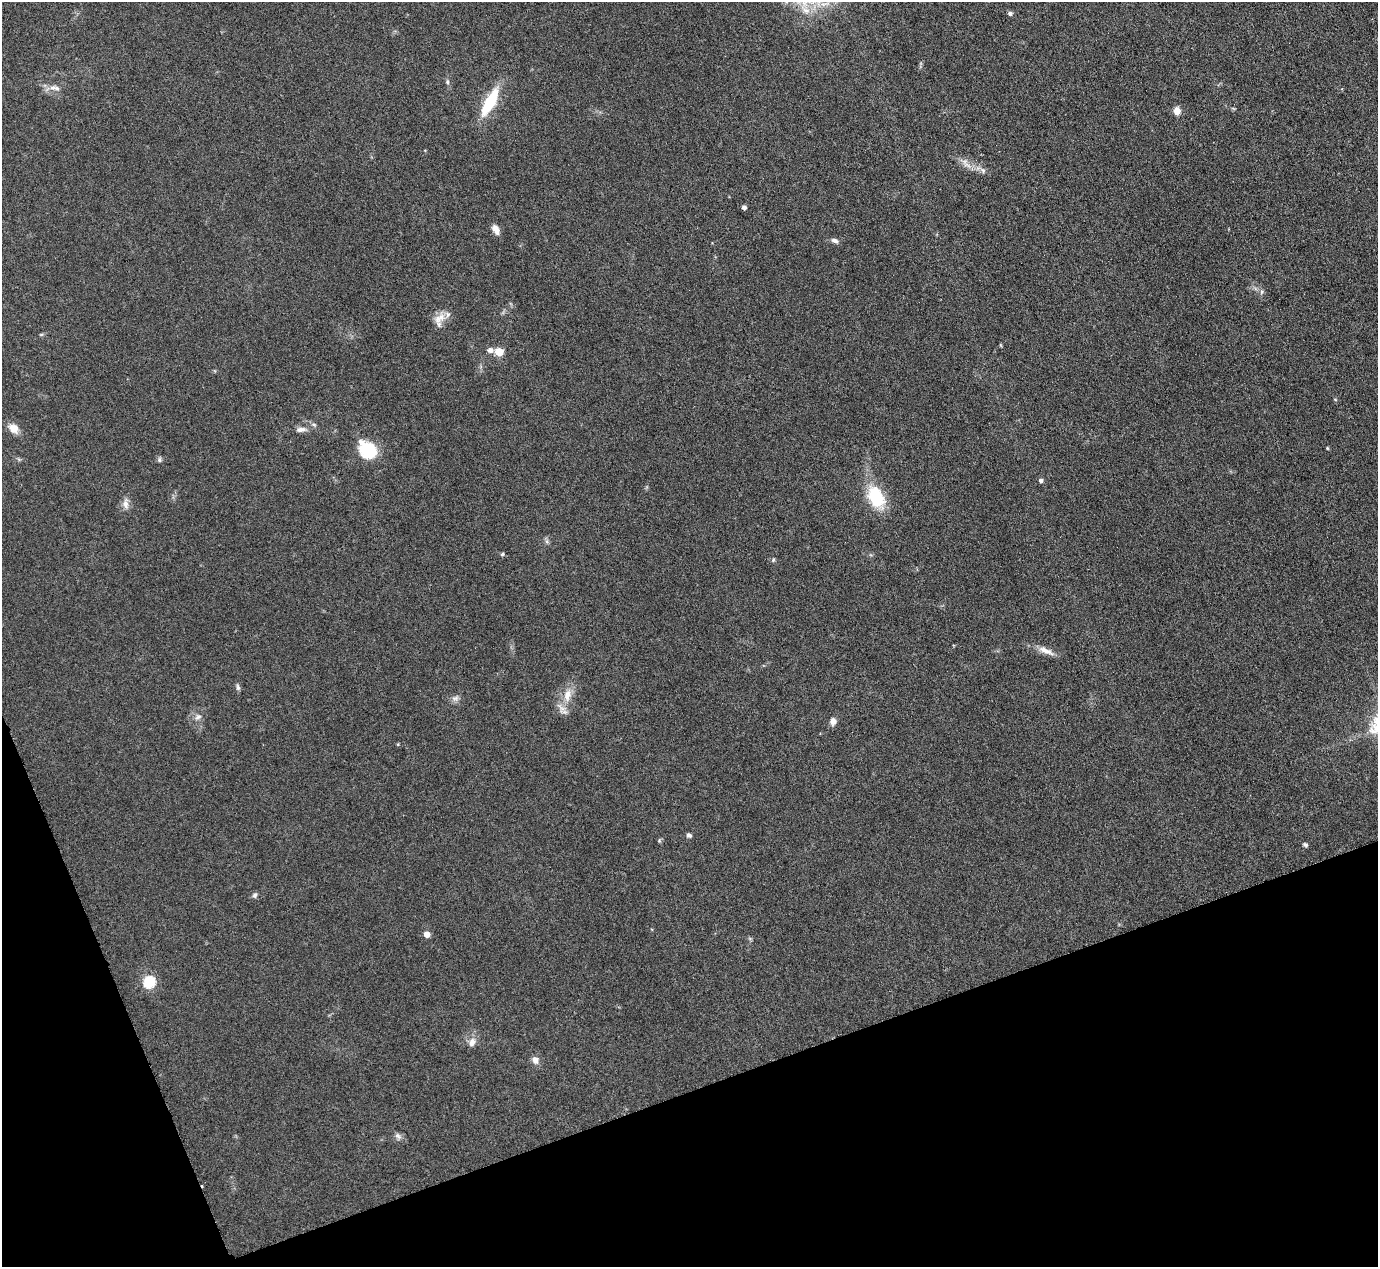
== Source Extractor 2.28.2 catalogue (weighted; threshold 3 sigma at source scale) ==
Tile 14 of 4 x 4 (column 2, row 4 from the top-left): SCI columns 1377-2752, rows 149-1413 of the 5503 x 5489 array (HDU 1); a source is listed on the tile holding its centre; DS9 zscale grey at full resolution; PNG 1380 x 1269 px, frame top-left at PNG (2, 2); no overlay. Shown black and unused: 18% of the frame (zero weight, under 3 of 6 exposures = <1% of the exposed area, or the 3 px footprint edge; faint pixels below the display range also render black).
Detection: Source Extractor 2.28.2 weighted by HDU 2 'WHT'; one run over the whole footprint, this tile lists its part. Background 0.0746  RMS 0.0042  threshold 0.0172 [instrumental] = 3 sigma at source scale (4.09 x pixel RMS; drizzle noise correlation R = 1.36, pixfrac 0.8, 0.05/0.05 arcsec/px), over >= 5 px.
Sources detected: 43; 1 inside a brighter listed object's ellipse — not listed separately; the other 42 listed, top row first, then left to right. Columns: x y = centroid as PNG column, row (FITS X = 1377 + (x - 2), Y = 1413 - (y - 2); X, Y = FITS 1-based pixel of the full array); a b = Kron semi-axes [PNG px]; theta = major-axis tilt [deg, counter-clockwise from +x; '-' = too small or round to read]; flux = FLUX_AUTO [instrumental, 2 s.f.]
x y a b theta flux
1010 13 6 5 - 0.96
447 82 6 5 - 0.78
57 88 12 7 -19 2
490 102 30 10 62 19
1177 111 8 7 - 3
967 165 16 6 -30 3
983 170 9 6 -42 1.5
744 207 4 4 - 1.4
496 229 12 7 -62 2.7
835 241 10 6 -24 1.4
1262 292 7 5 70 0.92
439 318 20 11 38 4.6
41 335 6 4 1 0.49
490 350 7 6 - 1.8
499 352 5 5 - 16
1335 399 5 3 - 0.34
314 424 6 4 -2 0.64
13 428 15 10 -41 3.7
301 429 14 6 3 2.2
1327 448 5 3 - 0.35
367 450 20 15 -45 17
159 460 7 5 -90 0.83
1040 480 5 4 - 1.2
876 497 28 16 -63 19
126 504 16 8 90 2.6
502 554 5 4 - 0.57
773 560 6 4 46 0.54
1046 651 24 7 -24 3.7
238 687 9 5 -78 0.95
567 695 20 11 78 6
455 698 11 7 3 1.7
198 717 10 7 27 1.7
833 721 8 7 - 2.3
689 835 5 5 - 1.1
659 840 5 5 - 0.56
1305 845 7 5 -21 0.77
255 895 8 6 62 0.95
427 934 5 5 - 4.4
149 982 6 6 - 45
472 1042 12 8 67 2.6
535 1060 9 8 - 2.4
398 1136 10 7 -51 1.5